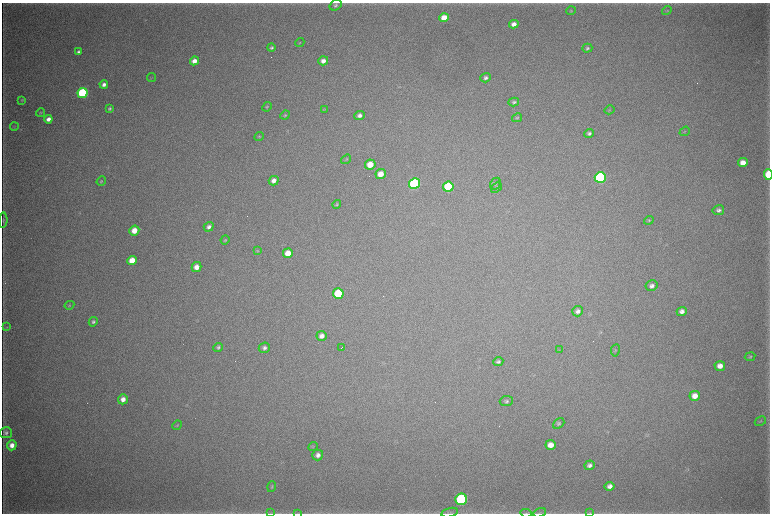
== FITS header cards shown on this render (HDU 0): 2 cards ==
NAXIS1  =                 1536 / length of data axis 1
NAXIS2  =                 1023 / length of data axis 2

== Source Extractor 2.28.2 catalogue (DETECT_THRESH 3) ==
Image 1536 x 1023 px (HDU 0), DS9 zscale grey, zoomed out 1/2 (1 PNG px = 2 x 2 image px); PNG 772 x 516 px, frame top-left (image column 1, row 1022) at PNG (2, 3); each listed source drawn as its Kron ellipse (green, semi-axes under 4 px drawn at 4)
Background 5030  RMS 41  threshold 122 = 3 sigma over >= 5 px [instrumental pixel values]
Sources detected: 97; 7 cannot appear on this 1/2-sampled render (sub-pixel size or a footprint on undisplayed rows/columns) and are neither listed nor drawn; the other 90 listed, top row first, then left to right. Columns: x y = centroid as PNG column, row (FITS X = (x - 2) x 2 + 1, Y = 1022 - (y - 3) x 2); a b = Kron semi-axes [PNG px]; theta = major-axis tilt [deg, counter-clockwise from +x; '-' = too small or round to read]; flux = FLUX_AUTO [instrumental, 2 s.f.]
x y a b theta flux
335 5 6 5 - 1.9e+04
571 11 5 3 - 7.6e+03
667 11 5 3 - 7.8e+03
444 18 5 4 - 1.4e+05
514 24 5 4 - 5.5e+04
300 42 5 3 - 6.8e+03
271 48 4 3 - 1.6e+04
587 48 5 4 - 1.6e+04
78 52 4 3 - 2.0e+04
194 61 5 4 - 6.7e+04
323 61 5 4 - 5.1e+04
151 77 5 2 - 6.1e+03
486 78 5 4 - 2.4e+04
104 84 4 4 - 3.6e+04
83 93 5 5 - 9.7e+05
22 100 4 3 - 6.9e+03
514 102 5 4 - 1.8e+04
267 107 5 3 - 9.3e+03
110 109 4 3 - 1.4e+04
325 109 3 2 - 5.0e+03
610 110 5 3 - 6.7e+03
40 113 4 2 - 6.3e+03
285 115 5 3 - 1.0e+04
359 116 5 4 - 3.1e+04
517 118 5 3 - 1.1e+04
48 119 4 4 - 4.7e+04
14 127 4 3 - 5.5e+03
685 131 5 3 - 7.9e+03
589 133 5 4 - 2.2e+04
259 137 5 3 - 1.1e+04
346 159 5 3 - 8.0e+03
743 163 5 4 - 8.3e+04
370 165 5 5 - 1.4e+05
381 174 5 4 - 9.2e+04
768 175 5 3 - 4.1e+05
600 178 5 5 - 1.6e+06
101 181 5 3 - 8.0e+03
274 181 5 4 - 5.2e+04
414 184 5 5 - 1.3e+06
495 184 6 5 - 1.5e+04
448 187 5 5 - 5.8e+05
496 188 6 4 39 1.2e+04
337 204 4 4 - 1.2e+04
718 210 6 5 - 2.6e+04
3 220 8 3 86 1.1e+04
649 220 5 3 - 1.0e+04
209 227 5 4 - 2.9e+04
134 231 5 4 - 1.1e+05
225 240 4 3 - 1.0e+04
258 251 4 4 - 8.9e+03
288 253 5 4 - 1.1e+05
132 261 5 4 - 1.5e+05
196 267 5 4 - 7.0e+04
652 286 6 5 - 3.5e+04
338 294 5 5 - 4.1e+05
69 305 5 3 - 7.6e+03
578 311 5 5 - 3.3e+04
682 311 5 4 - 4.2e+04
93 322 5 4 - 1.9e+04
7 327 4 3 - 7.1e+03
322 336 5 5 - 4.6e+04
218 347 5 4 - 1.7e+04
342 347 3 1 - 2.6e+03
264 348 5 5 - 2.6e+04
559 350 3 2 - 4.9e+03
615 350 6 3 80 8.5e+03
750 357 5 3 - 1.3e+04
498 362 5 4 - 1.9e+04
720 366 5 5 - 6.4e+04
695 396 5 5 - 7.8e+04
123 399 5 5 - 5.8e+04
506 401 6 5 - 1.9e+04
760 421 6 3 31 8.7e+03
559 423 6 4 40 1.6e+04
177 425 5 3 - 8.5e+03
6 433 6 5 - 2.2e+04
12 445 5 5 - 6.1e+04
551 445 5 5 - 8.1e+04
313 447 5 3 - 8.1e+03
318 455 5 5 - 3.9e+04
589 465 5 4 - 3.2e+04
610 486 5 4 - 4.1e+04
272 487 5 3 - 9.7e+03
461 499 6 5 - 1.3e+06
271 513 4 2 - 5.9e+03
297 513 3 2 - 4.7e+03
449 513 8 4 15 2.0e+04
526 513 5 3 - 1.1e+04
540 513 6 2 23 9.4e+03
590 513 3 2 - 4.8e+03
At the frame edge (FLAGS 8, measured only in part): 4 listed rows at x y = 768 175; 297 513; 449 513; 526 513
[7 sub-pixel or undisplayed-footprint detections neither listed nor drawn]